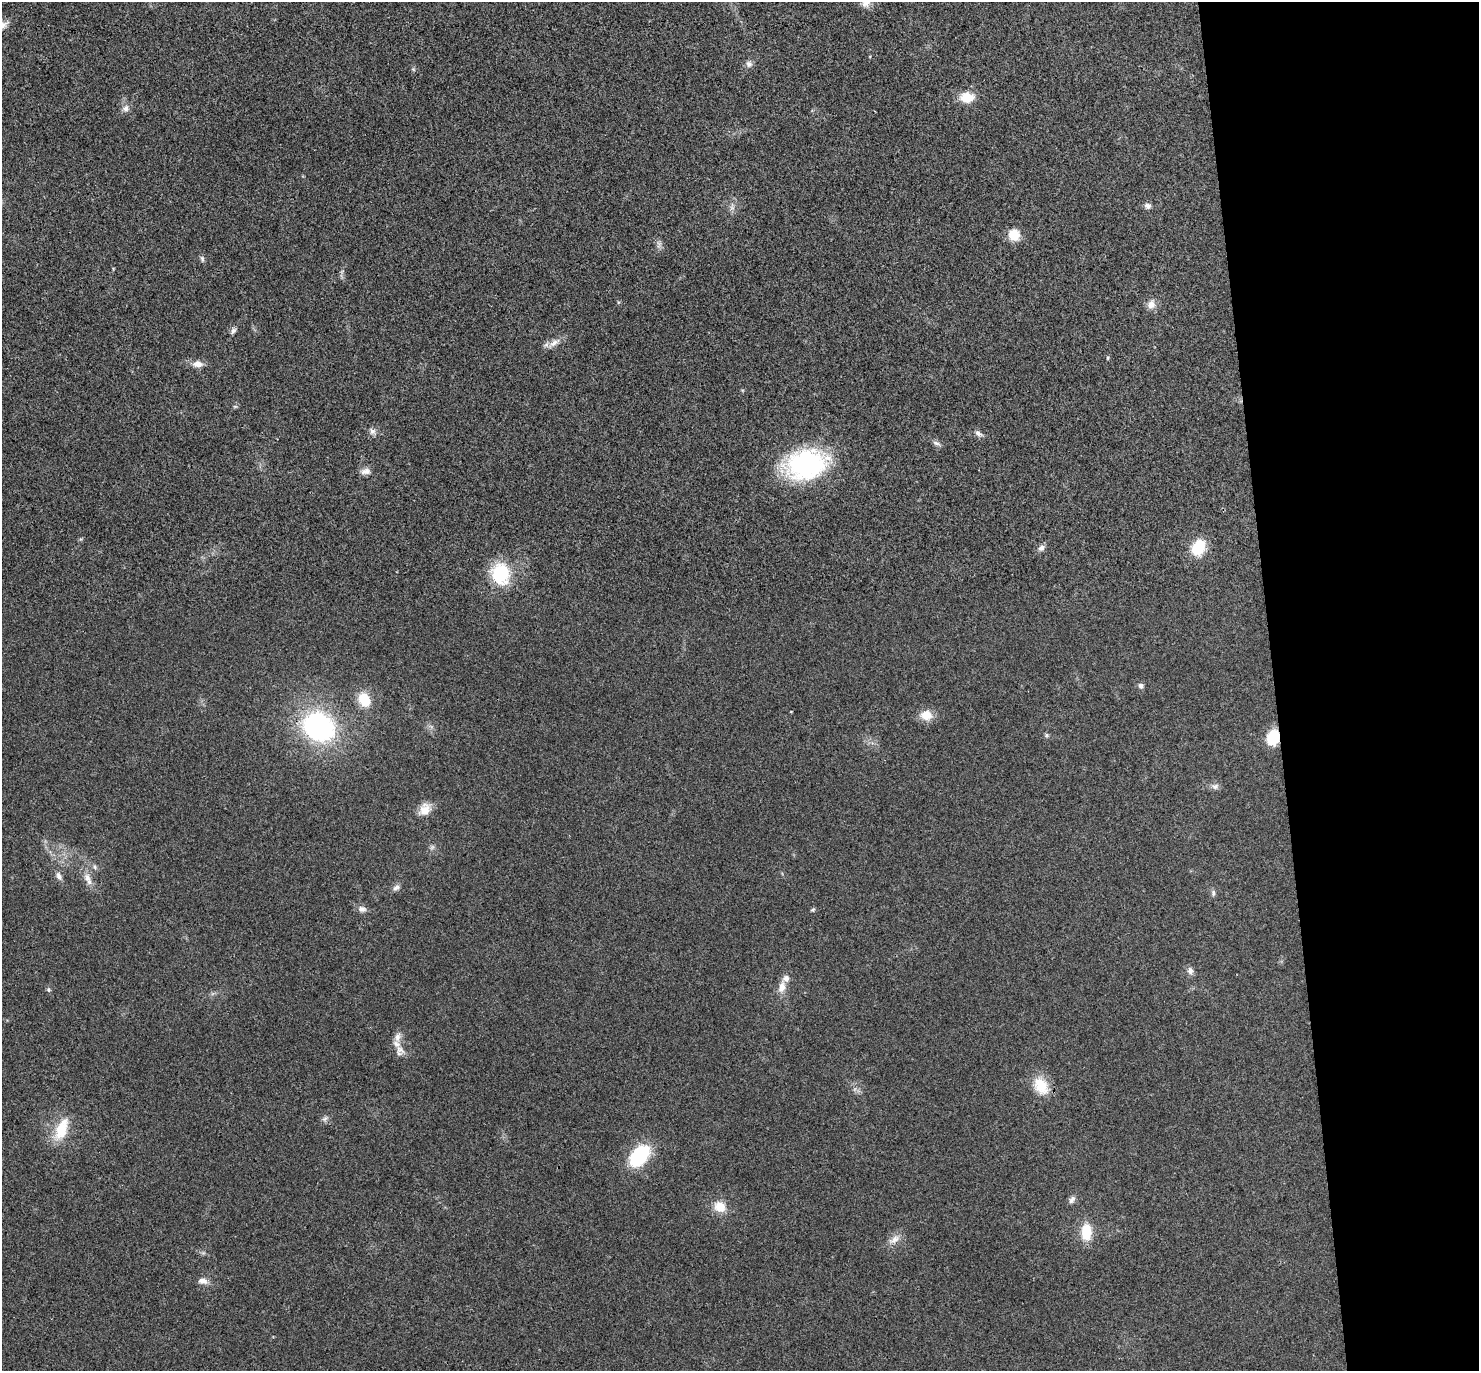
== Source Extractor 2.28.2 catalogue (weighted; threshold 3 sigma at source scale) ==
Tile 6 of 3 x 3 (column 3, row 2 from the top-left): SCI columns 3010-4486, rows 1507-2875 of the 4544 x 4475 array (HDU 1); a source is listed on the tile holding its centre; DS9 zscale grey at full resolution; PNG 1481 x 1373 px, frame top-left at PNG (2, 2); no overlay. Shown black and unused: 14% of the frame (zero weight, under 3 of 4 exposures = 6% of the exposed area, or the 3 px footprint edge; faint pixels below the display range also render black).
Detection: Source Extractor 2.28.2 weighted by HDU 2 'WHT'; one run over the whole footprint, this tile lists its part. Background 0.0216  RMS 0.0058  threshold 0.0262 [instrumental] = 3 sigma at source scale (4.5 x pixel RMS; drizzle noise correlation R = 1.50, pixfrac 1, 0.05/0.05 arcsec/px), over >= 5 px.
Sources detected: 56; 1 too faint to see at this stretch — not listed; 1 inside a brighter listed object's ellipse — not listed separately; the other 54 listed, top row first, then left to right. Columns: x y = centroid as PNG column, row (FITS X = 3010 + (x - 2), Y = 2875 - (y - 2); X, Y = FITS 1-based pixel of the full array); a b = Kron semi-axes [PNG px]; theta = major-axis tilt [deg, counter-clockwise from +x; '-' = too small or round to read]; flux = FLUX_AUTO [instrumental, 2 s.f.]
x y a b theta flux
866 3 12 10 52 3.7
3 25 17 8 30 4.2
749 64 9 8 - 2.3
413 69 6 4 -71 0.81
967 97 16 12 0 10
126 108 9 9 - 2.9
1148 206 8 7 - 2.2
732 207 9 6 -90 2.2
1014 235 10 9 - 13
659 244 10 5 85 2
202 259 10 5 -72 1.3
1151 304 11 10 - 4.5
233 330 8 6 66 1.7
554 343 21 7 32 4.5
1108 358 5 3 - 0.65
198 364 13 8 -2 4.5
235 406 6 4 0 0.75
372 431 9 7 -45 2.4
978 433 11 6 -31 2.2
936 443 11 5 -17 1.8
806 464 43 30 13 90
366 471 13 8 10 3.1
1198 547 18 14 63 17
1041 548 9 7 35 2.6
500 574 25 20 -76 29
1141 686 7 6 - 1.8
364 700 12 10 -65 16
791 711 3 2 - 0.42
926 715 14 11 2 7.8
319 727 27 22 -27 110
1046 735 6 4 90 0.93
1273 737 13 10 75 20
1215 786 11 8 -2 2.3
425 809 17 13 54 7.1
59 876 12 7 -65 2.6
87 877 12 9 -73 4.3
396 888 10 7 32 2.1
1213 893 9 5 89 1.4
362 909 10 8 -18 2.8
813 910 7 5 8 0.81
1190 971 9 7 -80 2.6
782 987 15 9 77 5.4
48 990 7 5 -72 1
398 1037 15 8 79 4.2
400 1049 18 8 -43 4.6
1041 1086 25 17 -56 14
325 1119 9 6 39 1.7
61 1129 33 15 68 16
639 1156 20 13 51 42
1072 1200 11 6 57 2.1
720 1207 14 12 -26 8.7
1086 1232 14 9 89 19
894 1240 18 9 31 4.8
203 1281 13 8 -7 3.5
Overlapping masked pixels (flux is a lower limit): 1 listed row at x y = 1273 737
Isophote crosses this tile's border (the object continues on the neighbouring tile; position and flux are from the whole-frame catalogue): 2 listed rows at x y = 866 3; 3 25